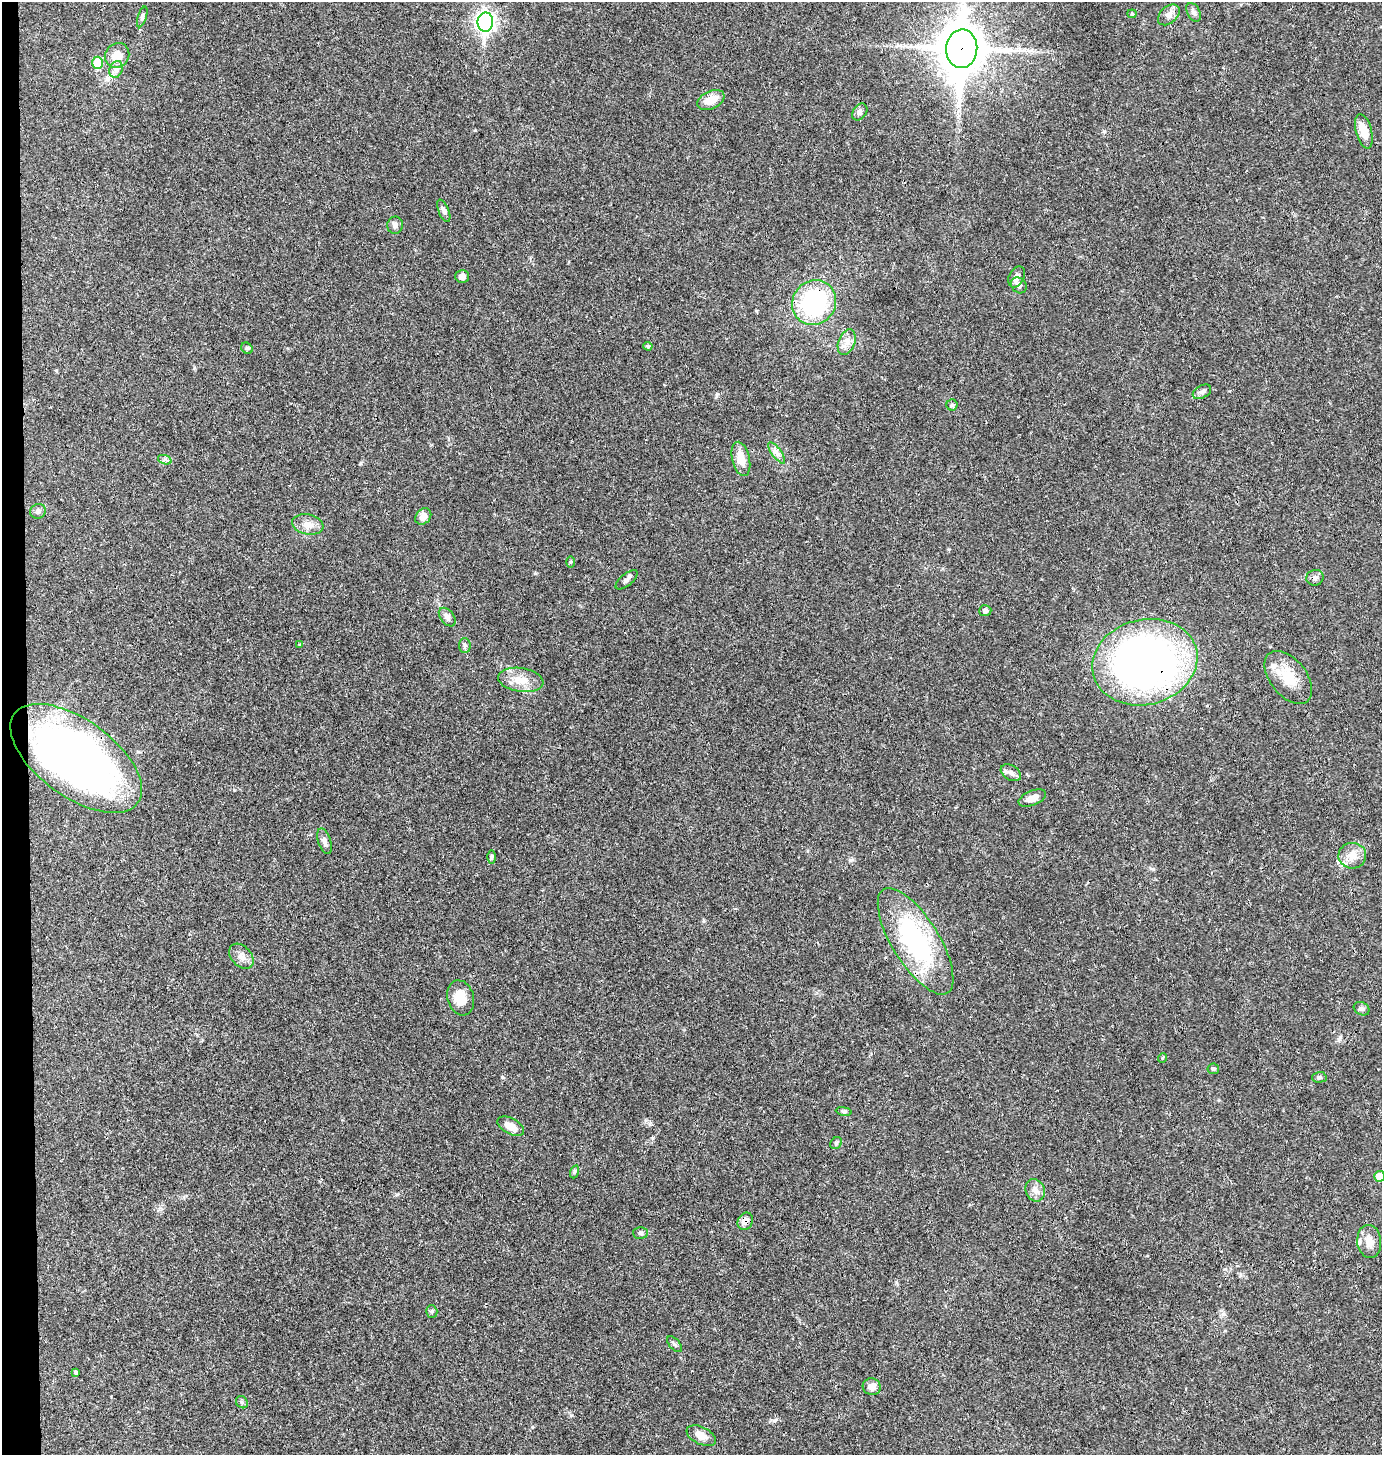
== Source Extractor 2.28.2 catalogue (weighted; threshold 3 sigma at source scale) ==
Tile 4 of 3 x 3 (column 1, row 2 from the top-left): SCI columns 148-1527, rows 1456-2908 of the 4386 x 4366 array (HDU 1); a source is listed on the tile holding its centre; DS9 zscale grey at full resolution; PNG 1384 x 1457 px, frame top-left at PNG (2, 2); each listed source drawn as its Kron ellipse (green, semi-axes under 4 px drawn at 4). Shown black and unused: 2% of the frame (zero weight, under 3 of 4 exposures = <1% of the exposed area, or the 3 px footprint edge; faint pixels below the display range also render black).
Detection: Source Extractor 2.28.2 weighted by HDU 2 'WHT'; one run over the whole footprint, this tile lists its part. Background 0.0234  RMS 0.0023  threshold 0.0104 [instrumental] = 3 sigma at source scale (4.5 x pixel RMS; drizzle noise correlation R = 1.50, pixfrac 1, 0.05/0.05 arcsec/px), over >= 5 px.
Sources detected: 68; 1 inside a brighter listed object's ellipse — not listed separately; the other 67 listed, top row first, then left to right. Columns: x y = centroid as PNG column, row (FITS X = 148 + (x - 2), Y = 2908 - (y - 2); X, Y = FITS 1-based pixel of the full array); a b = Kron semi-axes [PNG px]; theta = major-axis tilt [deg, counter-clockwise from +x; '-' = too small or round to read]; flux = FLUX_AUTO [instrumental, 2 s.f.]
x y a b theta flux
1194 12 10 6 -63 0.8
1132 14 4 4 - 0.24
1169 15 12 8 43 1.4
142 17 11 4 73 0.47
485 22 9 8 - 96
962 49 19 15 86 770
117 55 13 12 - 2.9
97 63 6 5 - 6.8
116 69 9 6 69 0.99
711 100 14 8 24 3.5
860 112 9 6 54 0.84
1364 131 18 8 -75 3
444 211 12 5 -68 0.75
395 225 8 8 - 0.79
462 276 7 6 - 1
1017 277 11 7 62 1.5
1019 285 9 7 -45 0.75
814 302 23 21 52 26
847 342 13 8 68 1.6
648 346 4 4 - 0.39
247 348 6 5 - 0.39
1202 392 10 6 30 0.71
952 405 5 5 - 0.44
777 453 13 5 -54 0.98
741 459 17 9 -77 3.1
165 460 7 4 -18 0.52
38 511 8 7 - 0.74
423 516 9 7 46 1.7
308 524 16 10 -11 2.1
570 562 6 4 89 0.26
1315 578 9 8 - 0.84
626 580 13 6 39 0.77
985 611 6 5 - 0.67
447 617 10 6 -52 0.99
299 644 4 3 - 0.23
465 645 7 5 -86 0.57
1145 662 53 42 14 140
1288 677 30 18 -52 6.1
521 680 23 12 -8 3.5
76 758 76 38 -36 140
1011 773 11 7 -32 0.98
1032 798 14 7 22 1.9
325 841 13 6 -71 1
1352 856 14 13 - 2.6
491 857 6 4 89 0.36
916 941 61 23 -58 32
241 956 14 10 -48 1.6
461 998 18 13 -74 3.6
1362 1009 8 6 -29 0.55
1162 1058 5 3 - 0.21
1213 1069 6 5 - 0.39
1319 1077 7 5 2 0.43
844 1111 8 4 -8 0.44
511 1126 14 8 -29 2.5
836 1143 6 5 - 0.4
574 1172 6 4 72 0.34
1379 1176 5 5 - 2.7
1035 1190 11 9 -67 1.5
745 1221 9 7 57 1.5
640 1233 7 5 -1 0.52
1369 1241 16 12 -84 2.7
432 1311 6 5 - 0.41
675 1344 10 5 -47 0.52
76 1373 4 3 - 1.2
872 1387 9 8 - 1.7
242 1402 6 5 - 0.45
701 1436 16 8 -26 2
Overlapping masked pixels (flux is a lower limit): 6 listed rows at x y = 962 49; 814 302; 1145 662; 76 758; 916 941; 745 1221
Isophote crosses this tile's border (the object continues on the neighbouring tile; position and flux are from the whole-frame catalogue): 1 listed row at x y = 1379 1176
Unlisted compact peaks at least as high as the median listed source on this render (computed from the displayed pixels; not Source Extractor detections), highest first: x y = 502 1077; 717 394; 1339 1039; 774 1421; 475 130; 650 1124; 397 1194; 1223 1314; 361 463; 653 1138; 1104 131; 194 368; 571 1415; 896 1282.